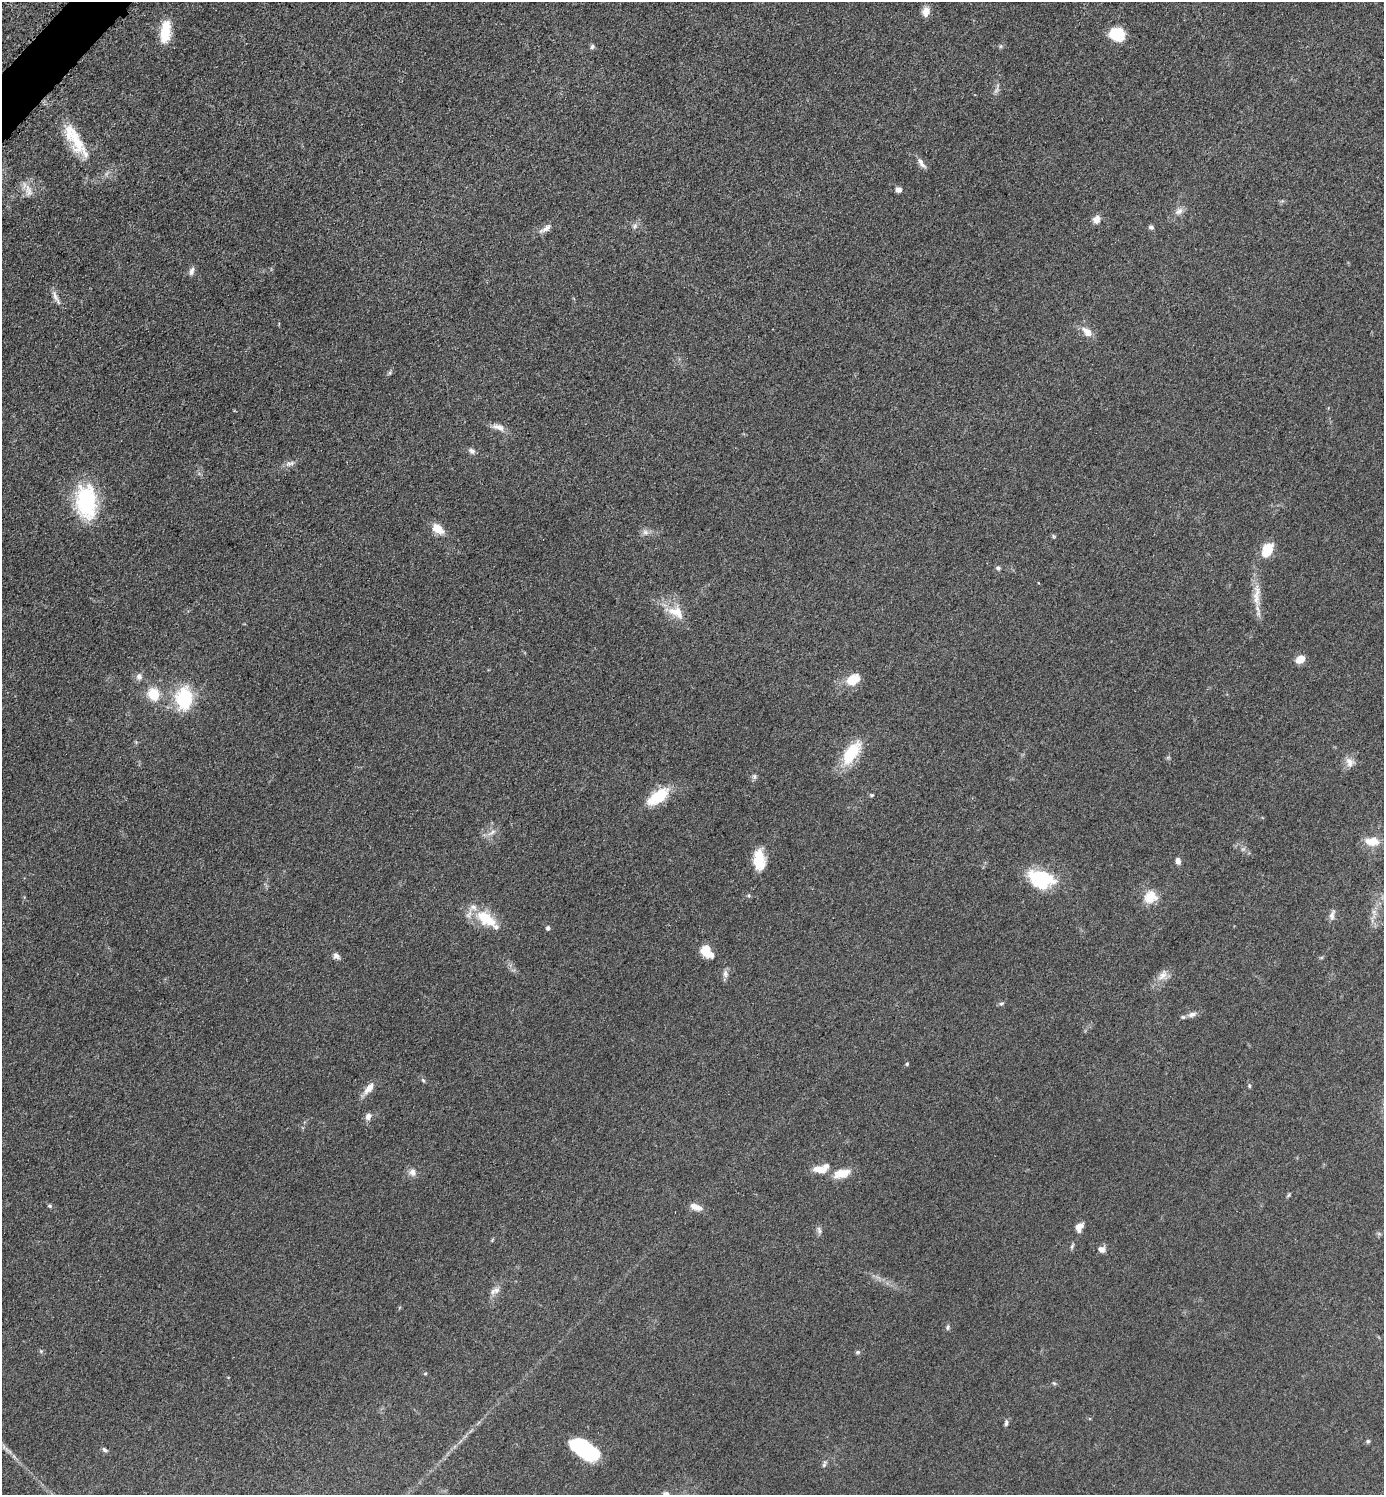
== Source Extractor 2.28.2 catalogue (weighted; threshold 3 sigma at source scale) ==
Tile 11 of 4 x 4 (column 3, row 3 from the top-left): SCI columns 2973-4354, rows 1513-3005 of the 6049 x 6048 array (HDU 1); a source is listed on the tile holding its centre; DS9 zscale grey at full resolution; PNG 1386 x 1497 px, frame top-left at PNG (2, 2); no overlay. Shown black and unused: <1% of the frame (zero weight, under 3 of 5 exposures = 4% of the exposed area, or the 3 px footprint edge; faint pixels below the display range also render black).
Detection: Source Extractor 2.28.2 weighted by HDU 2 'WHT'; one run over the whole footprint, this tile lists its part. Background 0.05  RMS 0.0054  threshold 0.0244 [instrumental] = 3 sigma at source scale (4.5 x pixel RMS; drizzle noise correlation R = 1.50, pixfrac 1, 0.05/0.05 arcsec/px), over >= 5 px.
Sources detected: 89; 1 too faint to see at this stretch — not listed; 5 inside a brighter listed object's ellipse — not listed separately; the other 83 listed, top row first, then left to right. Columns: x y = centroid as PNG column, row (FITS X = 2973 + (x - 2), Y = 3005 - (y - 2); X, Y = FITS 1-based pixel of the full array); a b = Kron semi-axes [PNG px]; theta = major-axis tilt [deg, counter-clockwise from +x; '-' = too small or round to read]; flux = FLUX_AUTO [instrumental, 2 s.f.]
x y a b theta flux
926 12 12 9 79 3.7
165 32 27 11 84 13
1117 34 15 11 -15 19
1000 46 6 4 89 0.77
592 47 7 6 - 1.1
76 141 40 16 -69 18
921 163 16 6 -56 2.6
898 190 7 7 - 2.1
29 191 17 8 -70 4.5
1179 211 12 8 37 2.9
1096 219 10 8 67 3.1
635 226 7 6 - 1.4
1151 227 6 5 - 1.4
545 229 21 7 34 3.3
192 271 12 5 68 2
56 296 21 5 -64 2.8
1087 332 16 10 -44 5
390 373 7 4 89 0.8
498 427 19 8 -19 3.7
472 451 9 6 -37 1.7
291 463 8 6 37 1.6
86 502 39 23 -85 44
437 529 16 9 -39 6.9
645 532 8 7 - 2
1053 536 6 3 -71 0.65
1267 550 15 10 65 12
998 568 6 5 - 1.2
1256 595 39 9 90 9.1
676 612 25 15 -28 10
1300 659 9 7 30 6.5
139 677 9 7 77 2.1
853 679 18 12 25 9.7
153 694 12 11 - 13
184 698 27 19 85 27
851 753 32 14 55 20
1350 762 14 10 -70 4
754 776 6 6 - 1.1
872 795 6 4 1 0.76
658 797 31 14 35 16
492 832 14 5 31 2.6
1372 841 18 11 -3 8.1
759 858 23 13 84 12
1178 861 7 5 -77 2.4
1041 879 27 18 -18 33
749 896 5 3 - 0.7
1150 897 18 16 35 8.8
1332 915 16 6 76 2.4
486 918 29 15 -35 18
548 928 5 5 - 1.2
706 949 15 10 33 7.1
336 956 9 7 -34 1.9
1321 958 6 4 19 0.65
725 974 11 7 84 2.1
1163 975 18 9 53 4.8
1001 1003 7 5 29 1
1192 1014 12 7 16 2.7
907 1064 4 4 - 0.75
423 1080 6 4 -20 0.72
1249 1086 6 4 -72 0.74
369 1088 17 7 50 5
368 1116 9 7 65 2.5
821 1169 21 9 12 7.1
412 1172 11 9 -75 3
842 1173 23 11 14 8
1288 1195 6 4 70 0.71
50 1206 5 5 - 0.78
696 1207 16 7 -21 4.3
1080 1226 12 7 21 2.8
819 1230 12 4 -74 1.4
1379 1234 7 4 -19 0.8
1072 1246 8 4 65 0.96
1101 1249 9 8 - 2.5
497 1290 10 9 - 3.1
948 1327 8 4 83 0.97
858 1352 6 5 - 0.84
425 1373 5 4 - 0.63
1054 1383 6 5 - 0.79
1006 1423 9 5 84 1.2
1368 1441 5 5 - 0.82
583 1449 29 14 -30 43
104 1450 8 5 -44 1.2
824 1464 9 5 72 1.2
666 1494 10 9 - 2.6
Isophote crosses this tile's border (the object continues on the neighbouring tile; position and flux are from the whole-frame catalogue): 1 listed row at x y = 666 1494